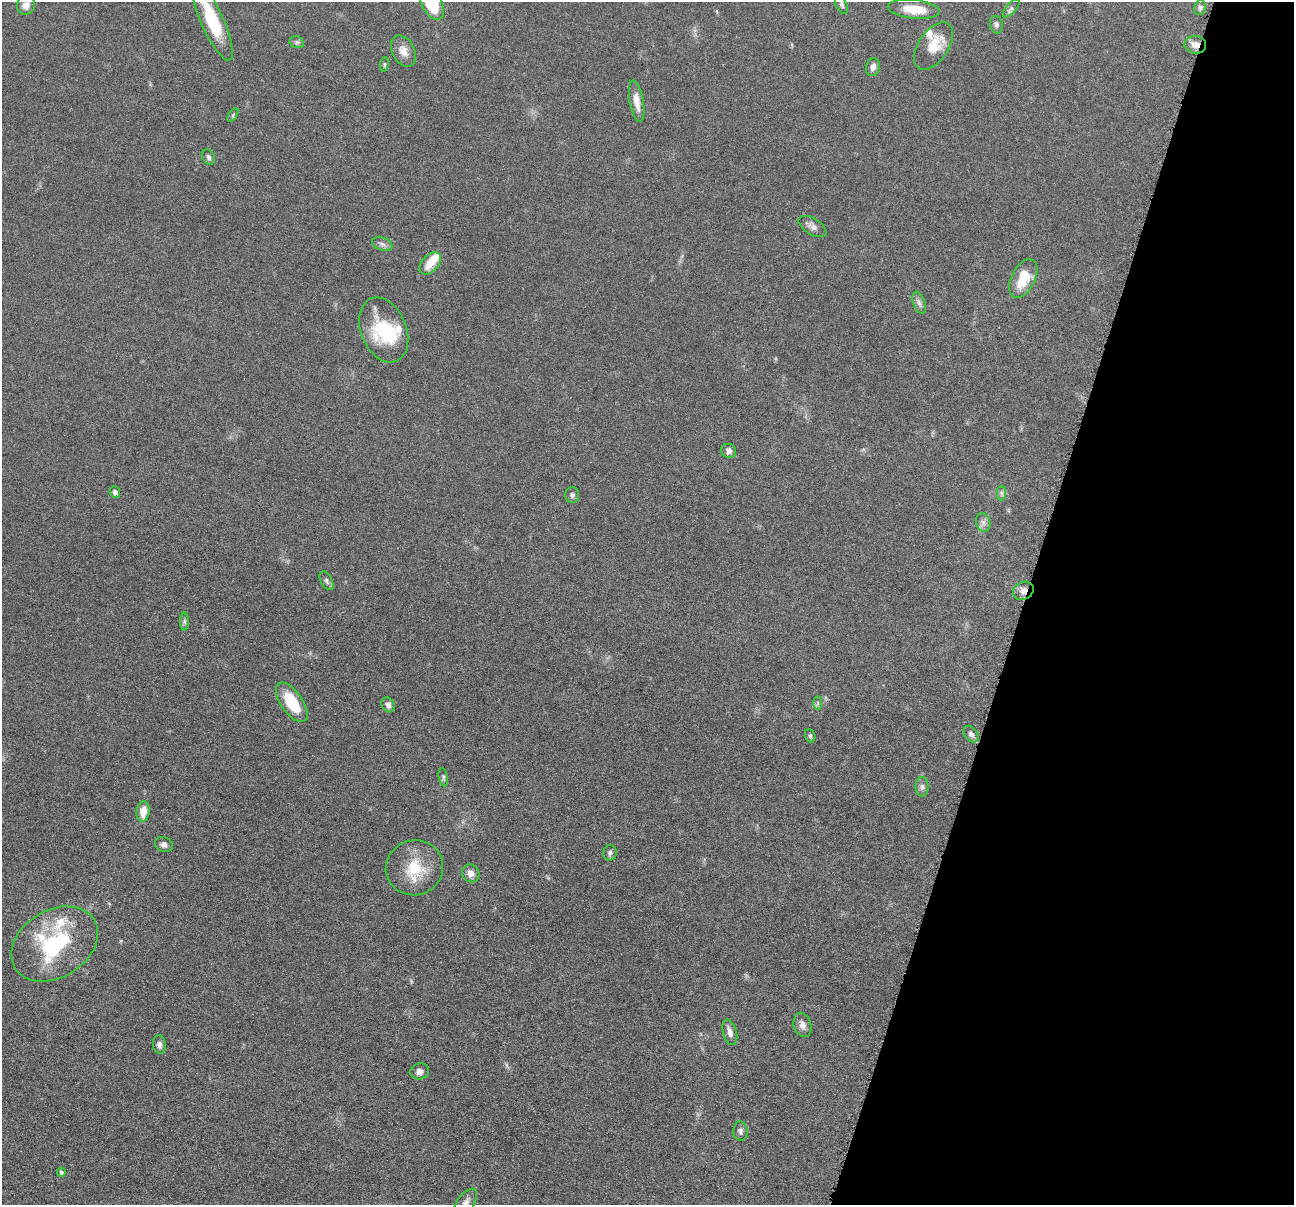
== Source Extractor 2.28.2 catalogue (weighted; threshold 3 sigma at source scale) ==
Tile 8 of 4 x 4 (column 4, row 2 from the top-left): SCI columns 3885-5176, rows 2664-3866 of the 5181 x 5200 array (HDU 1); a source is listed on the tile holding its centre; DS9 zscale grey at full resolution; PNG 1296 x 1207 px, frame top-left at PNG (2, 2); each listed source drawn as its Kron ellipse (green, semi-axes under 4 px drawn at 4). Shown black and unused: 21% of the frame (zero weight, under 4 of 8 exposures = <1% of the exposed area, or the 3 px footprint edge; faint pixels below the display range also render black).
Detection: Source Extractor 2.28.2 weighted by HDU 2 'WHT'; one run over the whole footprint, this tile lists its part. Background 0.0363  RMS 0.0033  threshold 0.0133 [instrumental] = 3 sigma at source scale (4.09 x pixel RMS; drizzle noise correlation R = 1.36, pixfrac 0.8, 0.05/0.05 arcsec/px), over >= 5 px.
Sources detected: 58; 1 inside a brighter object's white glare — neither listed nor drawn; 6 inside a brighter listed object's ellipse — not listed separately; the other 51 listed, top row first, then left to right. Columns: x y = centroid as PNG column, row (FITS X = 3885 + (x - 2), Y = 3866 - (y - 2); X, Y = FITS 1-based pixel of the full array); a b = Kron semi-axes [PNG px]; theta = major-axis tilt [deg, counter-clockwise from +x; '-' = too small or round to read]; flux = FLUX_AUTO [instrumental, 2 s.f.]
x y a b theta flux
432 4 17 10 -61 12
26 5 9 9 - 1.6
841 5 10 5 -63 0.72
1200 7 8 5 77 0.73
1011 8 11 5 47 0.8
914 9 26 9 -6 7.4
212 20 44 11 -66 15
996 25 9 6 -79 0.82
297 42 7 5 -20 0.71
1195 45 11 8 -7 2.5
934 46 27 15 55 7.1
403 51 17 11 -63 2.9
384 64 7 4 82 0.45
873 67 9 7 77 1.5
637 101 21 7 -80 3.5
233 115 7 4 54 0.45
209 157 8 6 -64 0.87
812 227 15 8 -32 1.6
382 244 10 6 -21 1.2
430 263 13 8 47 4.4
1023 279 21 11 63 8.6
919 303 11 6 -70 1.1
384 330 34 22 -68 16
729 451 8 7 - 1.2
115 492 6 5 - 0.98
1001 493 7 4 -89 0.72
572 495 8 7 - 0.83
983 522 9 7 -74 1.3
327 581 10 5 -60 0.86
1023 591 10 8 28 2.1
184 621 9 4 -90 0.61
292 702 23 10 -55 11
818 703 7 4 90 0.53
388 705 8 6 -61 1.2
971 734 9 6 -53 1
810 736 7 5 -69 0.5
443 777 9 4 -79 0.59
922 787 10 6 -89 0.94
143 811 10 6 81 4.2
164 845 9 7 -24 1.2
610 853 8 7 - 0.76
414 868 29 27 19 11
471 873 9 8 - 2.3
55 944 46 33 31 31
802 1025 12 8 -75 1.8
730 1032 13 7 -75 1.7
159 1045 9 6 -84 1.1
420 1071 9 8 - 1.5
740 1131 10 7 -84 1
61 1172 5 4 - 0.6
466 1202 16 8 54 1.8
Overlapping masked pixels (flux is a lower limit): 2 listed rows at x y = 1195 45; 1023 591
Isophote crosses this tile's border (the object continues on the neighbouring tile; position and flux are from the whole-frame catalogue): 3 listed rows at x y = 432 4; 212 20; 466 1202